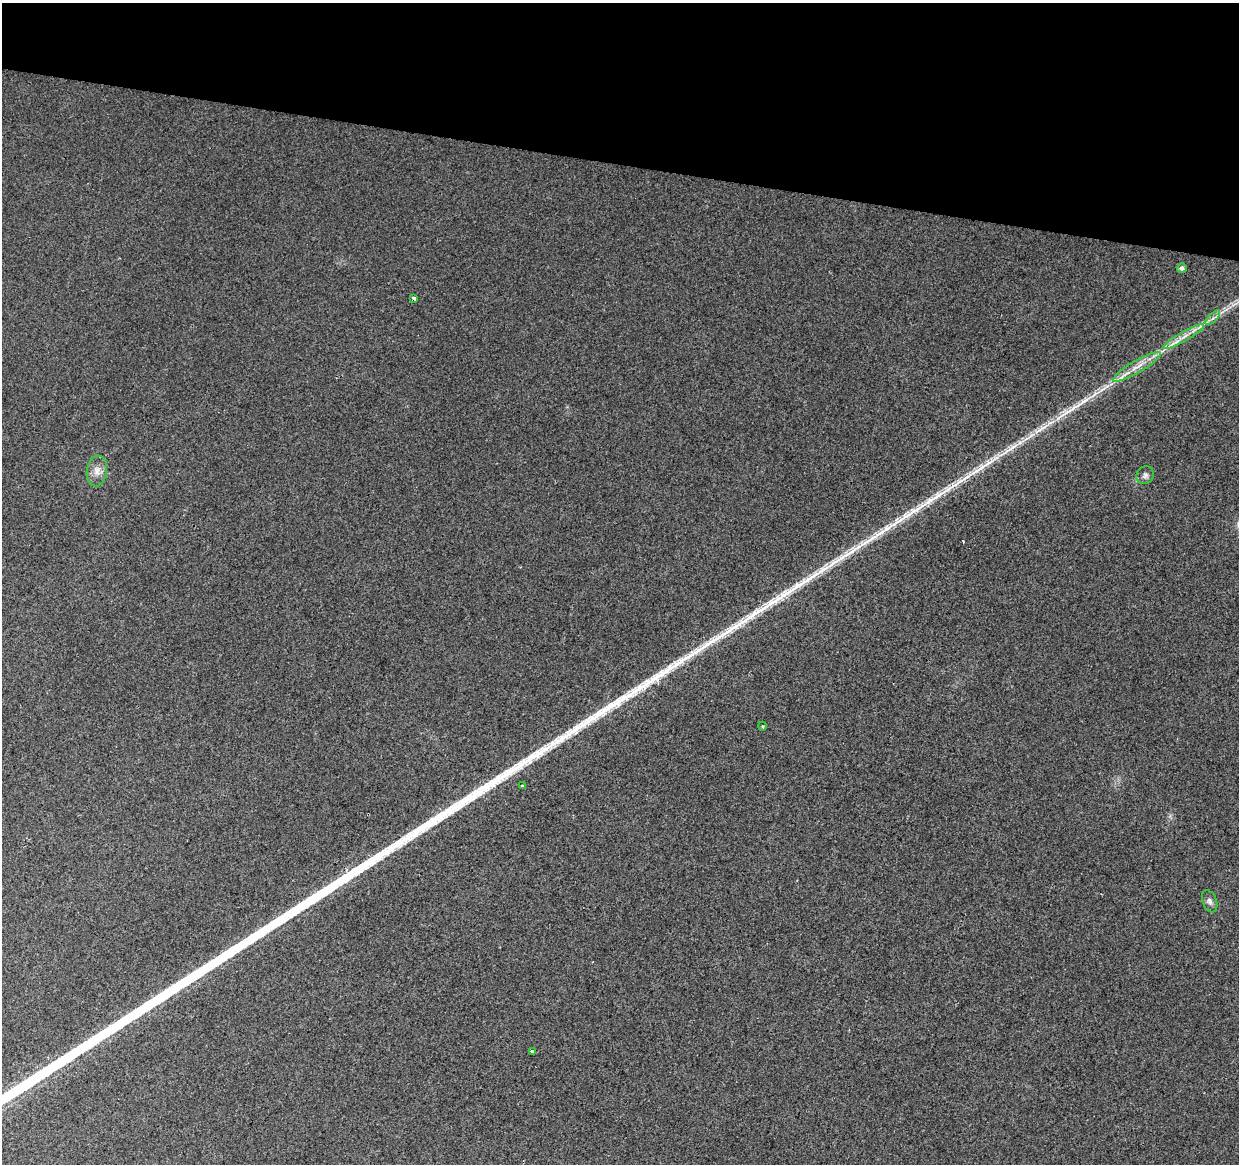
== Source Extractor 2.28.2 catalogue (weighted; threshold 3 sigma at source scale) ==
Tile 2 of 4 x 4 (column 2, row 1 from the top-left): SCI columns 1250-2486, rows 3772-4933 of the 4961 x 5162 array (HDU 1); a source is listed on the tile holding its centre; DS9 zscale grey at full resolution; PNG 1241 x 1166 px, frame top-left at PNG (2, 3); each listed source drawn as its Kron ellipse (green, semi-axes under 4 px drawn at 4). Shown black and unused: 14% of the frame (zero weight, under 2 of 3 exposures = <1% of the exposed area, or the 3 px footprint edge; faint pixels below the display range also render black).
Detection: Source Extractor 2.28.2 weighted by HDU 2 'WHT'; one run over the whole footprint, this tile lists its part. Background 0.0101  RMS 0.0057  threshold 0.0259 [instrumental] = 3 sigma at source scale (4.5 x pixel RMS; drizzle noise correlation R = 1.50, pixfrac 1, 0.0396/0.0396 arcsec/px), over >= 5 px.
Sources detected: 13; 1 cosmic-ray / hot-pixel residue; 1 long thin detection or spike segment (spike, bleed or trail) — neither listed nor drawn; the other 11 listed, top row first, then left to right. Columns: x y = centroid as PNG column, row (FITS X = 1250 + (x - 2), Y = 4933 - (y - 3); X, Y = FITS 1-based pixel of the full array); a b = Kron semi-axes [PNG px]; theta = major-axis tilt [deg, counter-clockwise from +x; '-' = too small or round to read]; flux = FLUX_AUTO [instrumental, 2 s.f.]
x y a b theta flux
1182 268 5 4 - 2.2
414 299 4 3 - 8.3
1213 318 9 3 45 1.7
1184 337 23 4 30 5.7
1137 367 27 6 30 7.8
97 471 15 10 83 5.3
1145 475 9 8 - 2.1
762 726 4 3 - 0.55
522 786 3 3 - 7.2
1210 901 11 7 -68 2.2
532 1051 3 3 - 5.2
Overlapping masked pixels (flux is a lower limit): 1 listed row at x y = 414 299